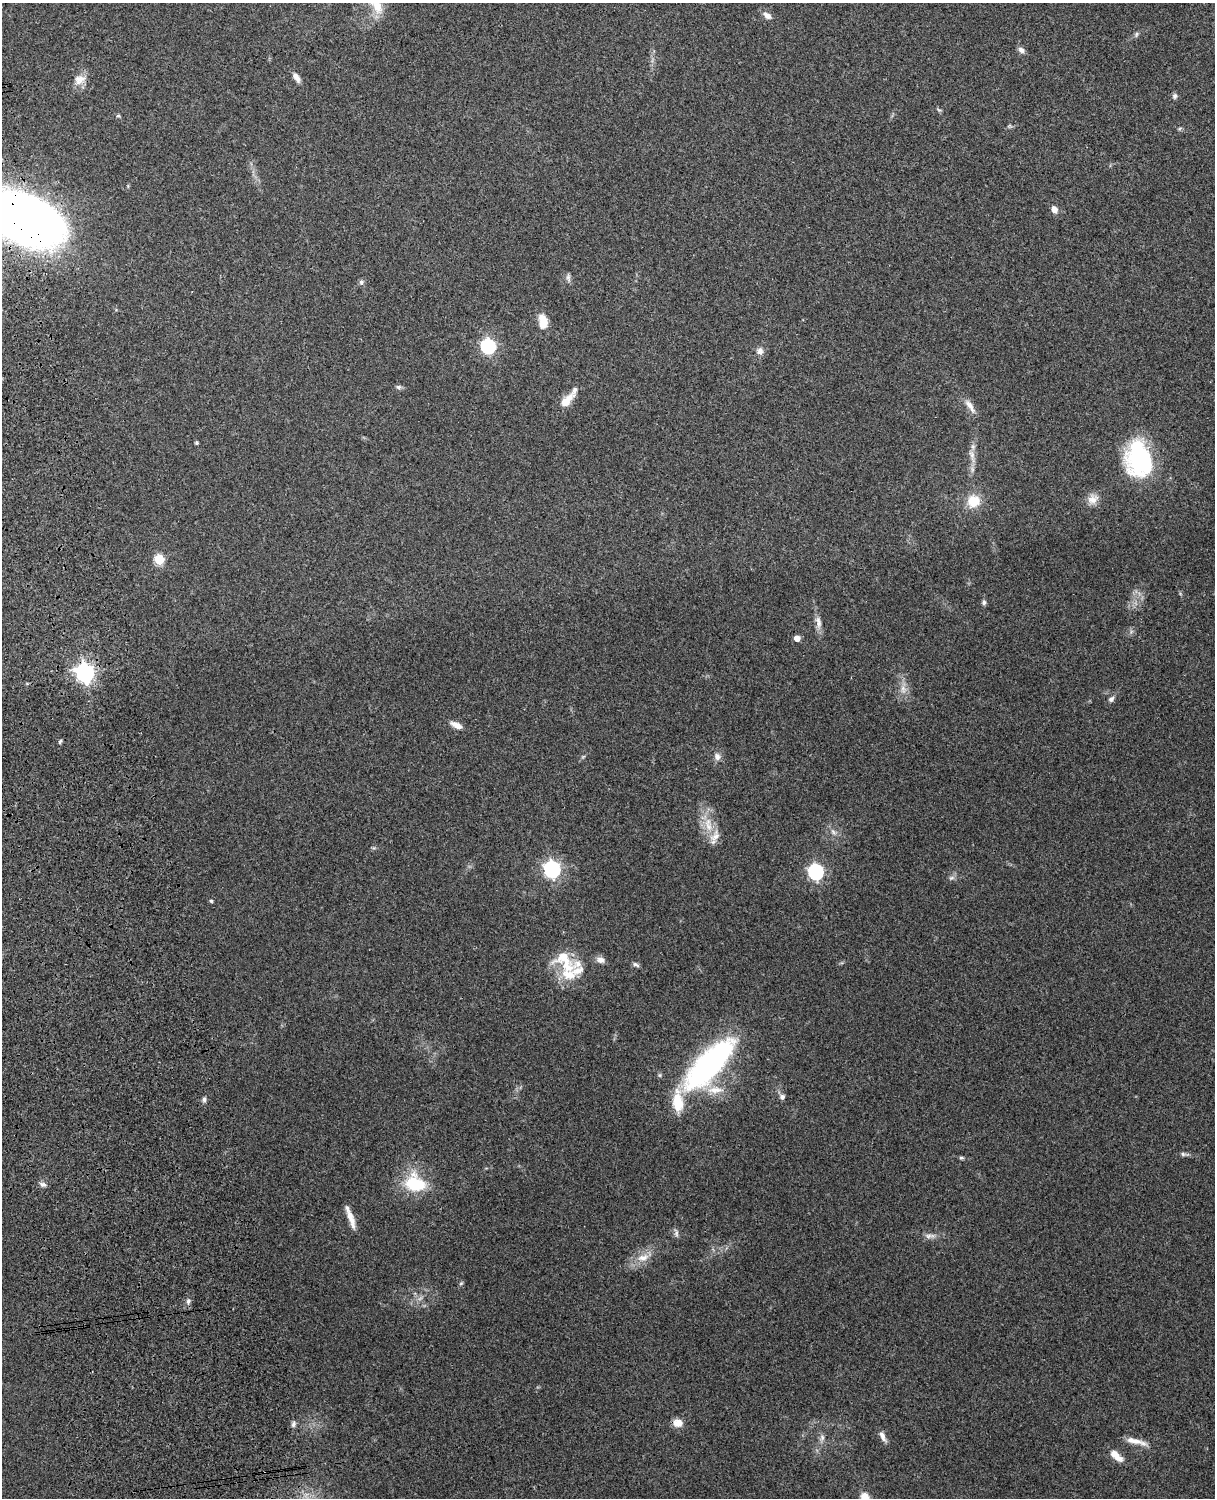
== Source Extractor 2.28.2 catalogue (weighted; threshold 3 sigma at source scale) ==
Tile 7 of 4 x 3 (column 3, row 2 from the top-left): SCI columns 2544-3756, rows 1660-3155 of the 5089 x 4928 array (HDU 1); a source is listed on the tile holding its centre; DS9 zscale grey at full resolution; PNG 1217 x 1500 px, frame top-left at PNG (2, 3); no overlay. Shown black and unused: <1% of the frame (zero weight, under 3 of 4 exposures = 6% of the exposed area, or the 3 px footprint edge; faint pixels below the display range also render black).
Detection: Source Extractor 2.28.2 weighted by HDU 2 'WHT'; one run over the whole footprint, this tile lists its part. Background 0.258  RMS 0.0089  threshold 0.0398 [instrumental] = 3 sigma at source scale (4.5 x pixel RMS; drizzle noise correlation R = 1.50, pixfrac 1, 0.05/0.05 arcsec/px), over >= 5 px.
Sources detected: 71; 1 too faint to see at this stretch — not listed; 8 inside a brighter listed object's ellipse — not listed separately; the other 62 listed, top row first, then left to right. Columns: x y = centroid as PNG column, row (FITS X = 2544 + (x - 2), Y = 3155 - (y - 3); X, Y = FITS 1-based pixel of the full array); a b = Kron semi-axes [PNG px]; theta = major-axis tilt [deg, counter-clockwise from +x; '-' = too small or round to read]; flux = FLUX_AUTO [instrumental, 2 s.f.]
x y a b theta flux
376 4 30 16 -68 25
767 15 11 7 -36 5.2
1136 34 7 5 70 1.8
1021 50 9 7 -48 3.4
296 77 14 6 -58 4.7
79 80 16 11 28 8.9
1175 96 7 6 - 2.3
1054 209 7 6 - 5.9
21 218 66 33 -23 1100
568 278 12 5 -80 2.6
361 282 7 6 - 2.4
543 320 16 10 -58 10
488 346 7 6 - 170
760 351 9 9 - 4.6
398 387 7 6 - 2.2
566 401 21 8 45 14
970 406 23 7 -56 6.9
196 443 4 4 - 1.3
972 454 13 7 -72 5.1
1139 459 40 27 -80 100
1093 499 16 13 50 8.6
973 501 14 14 - 18
159 559 5 5 - 50
984 602 6 5 - 2.1
818 622 20 8 -80 6.5
797 638 5 4 - 9.5
85 673 8 7 - 420
903 689 13 8 -83 6.9
1111 699 7 6 - 2.8
456 725 15 7 -26 6.6
60 741 7 4 63 1.3
717 757 9 8 - 4.3
709 827 18 10 -70 14
833 832 10 5 -45 3
552 869 7 7 - 270
816 872 7 6 - 210
951 878 9 6 16 2.5
211 901 4 4 - 1.3
601 960 12 8 -12 4.8
636 964 9 5 -28 2.3
567 966 27 20 -43 27
709 1064 55 19 47 240
715 1090 26 10 2 15
782 1097 7 7 - 2.9
204 1099 7 5 90 2.1
1183 1154 7 5 -4 1.8
961 1158 6 4 -7 1.3
43 1184 9 6 -11 3
416 1184 22 18 -31 46
351 1219 25 7 -72 9.4
676 1233 12 5 -77 2.6
928 1236 12 6 4 4
643 1258 18 9 16 11
461 1283 6 4 43 1.2
188 1301 8 6 73 2.8
678 1423 11 9 0 8
293 1424 8 5 69 2.5
883 1436 15 6 -63 4.9
822 1437 9 7 90 3.2
1136 1441 29 6 -15 9.1
1116 1456 18 8 -40 9.3
865 1498 11 8 -54 13
Overlapping masked pixels (flux is a lower limit): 2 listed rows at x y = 21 218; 85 673
Isophote crosses this tile's border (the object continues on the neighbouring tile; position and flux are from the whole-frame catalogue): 3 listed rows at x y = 376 4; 21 218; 865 1498